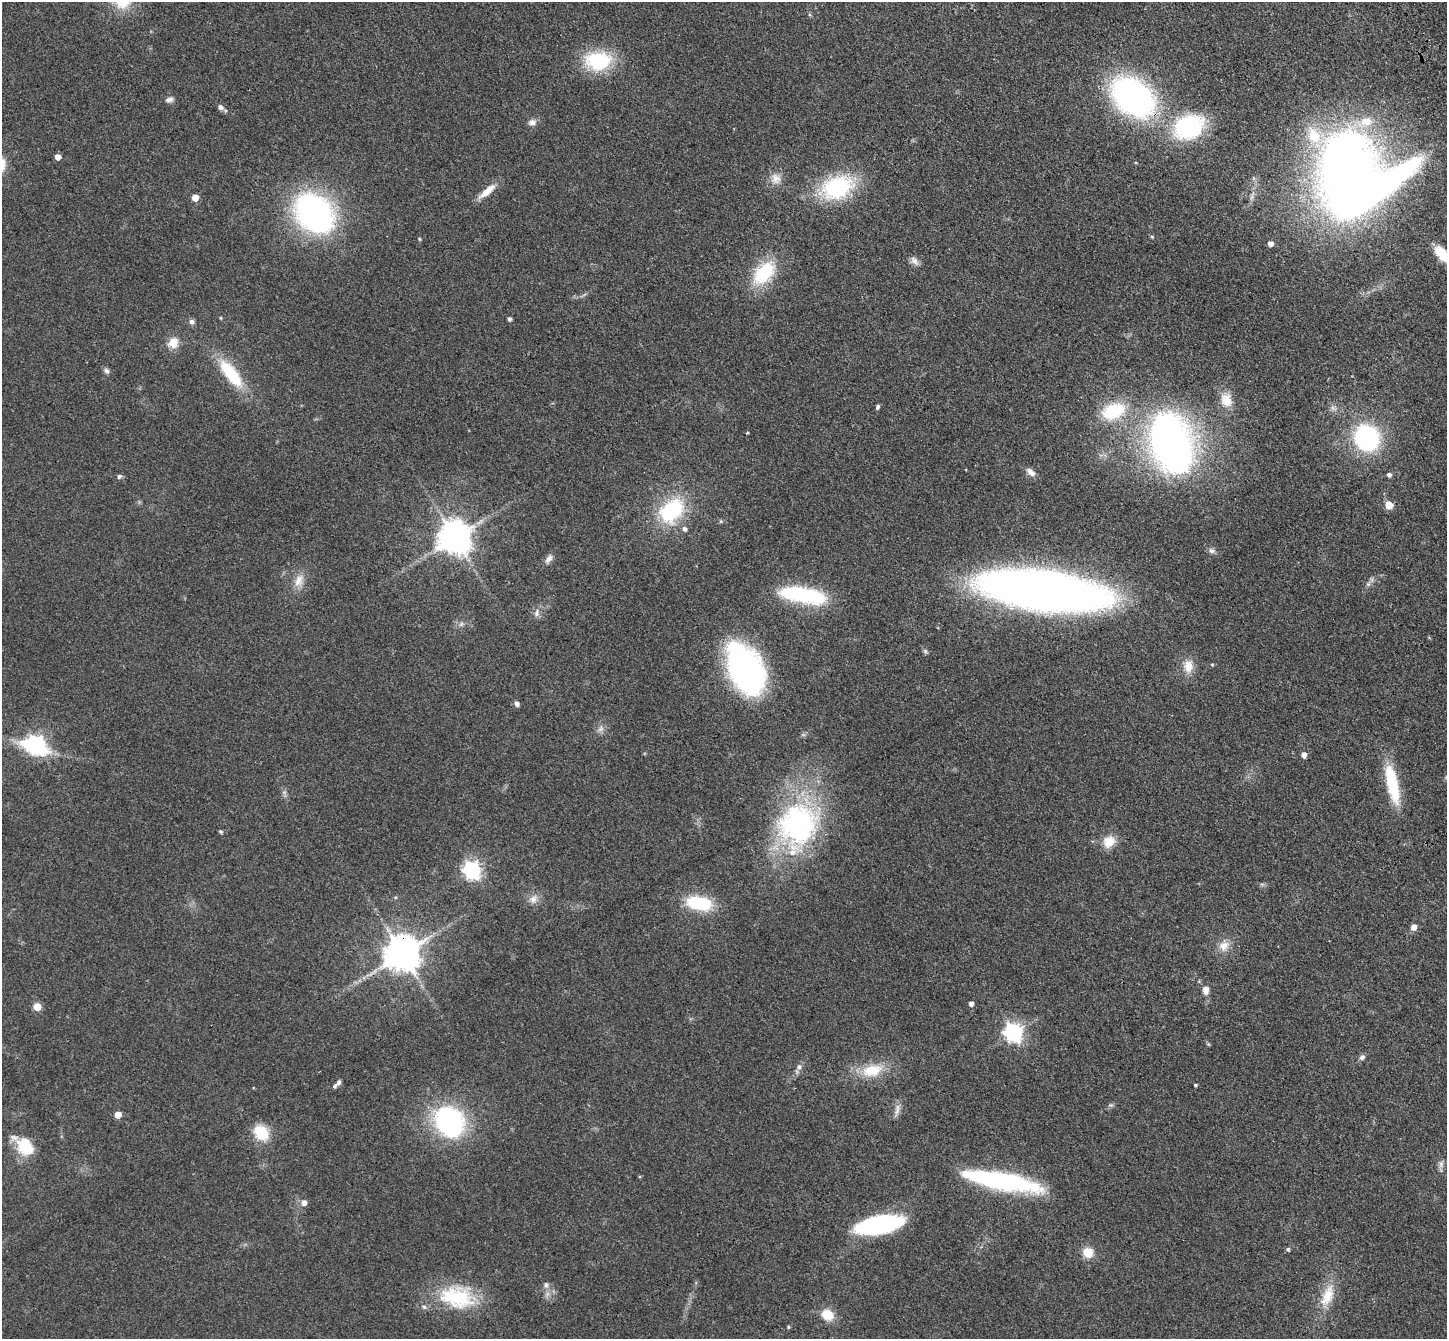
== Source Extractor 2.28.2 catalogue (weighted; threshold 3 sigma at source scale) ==
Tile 10 of 4 x 4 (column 2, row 3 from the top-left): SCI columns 1549-2993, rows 1558-2894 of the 5985 x 5924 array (HDU 1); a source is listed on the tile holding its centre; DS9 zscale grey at full resolution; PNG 1449 x 1341 px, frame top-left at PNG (2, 2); no overlay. Shown black and unused: <1% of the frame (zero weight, under 3 of 4 exposures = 6% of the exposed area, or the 3 px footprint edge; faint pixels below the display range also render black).
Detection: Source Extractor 2.28.2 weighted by HDU 2 'WHT'; one run over the whole footprint, this tile lists its part. Background 0.14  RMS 0.0076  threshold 0.0344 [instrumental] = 3 sigma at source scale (4.5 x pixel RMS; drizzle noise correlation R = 1.50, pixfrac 1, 0.05/0.05 arcsec/px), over >= 5 px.
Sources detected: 98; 3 inside a brighter object's white glare — not listed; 4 inside a brighter listed object's ellipse — not listed separately; the other 91 listed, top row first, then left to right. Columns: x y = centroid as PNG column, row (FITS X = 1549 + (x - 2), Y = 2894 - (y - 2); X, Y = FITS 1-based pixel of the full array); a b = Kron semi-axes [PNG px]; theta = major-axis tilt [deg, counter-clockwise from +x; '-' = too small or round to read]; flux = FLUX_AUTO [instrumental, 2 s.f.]
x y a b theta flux
598 61 26 18 -2 55
1133 97 34 24 -37 270
169 99 11 7 16 2.8
220 107 7 6 - 2.4
532 122 11 8 4 3.7
1189 127 34 24 24 77
1314 135 26 18 -61 26
58 157 5 4 - 6.4
1347 174 63 44 82 790
776 179 14 13 - 7.5
837 188 24 17 19 90
487 191 24 7 40 10
195 198 5 5 - 12
314 213 32 24 -46 250
1152 237 5 4 - 1
419 239 4 4 - 0.8
1270 244 5 5 - 5
1442 254 21 11 -50 18
914 261 13 8 -48 3.8
764 273 37 22 48 38
221 318 4 3 - 0.77
509 319 4 4 - 2
192 322 7 7 - 2.2
173 343 14 12 52 9.7
106 371 8 6 -57 2.2
231 374 38 13 -52 39
1226 400 19 14 -70 13
878 407 6 4 72 1.8
1113 411 28 18 22 38
1367 438 17 15 -60 140
1171 443 52 35 -74 360
1031 472 13 7 -42 4.4
1389 475 5 4 - 2.3
119 476 7 6 - 1.7
1389 505 5 5 - 18
671 510 33 23 43 56
721 521 5 4 - 1
454 537 10 9 - 1500
1212 551 10 6 -27 2.6
549 559 13 7 55 3.6
299 580 19 12 65 9.1
1368 584 6 5 - 1.7
1044 591 80 25 -7 970
803 595 48 15 -10 72
537 613 11 6 73 3.4
461 624 8 4 46 1.8
925 651 6 5 - 1.4
1212 664 5 3 - 0.84
1188 666 18 12 -84 10
745 669 48 28 -65 210
517 704 5 5 - 3.1
601 729 9 7 45 3.1
36 745 9 7 -20 330
1304 755 5 5 - 4.1
1392 784 45 12 -77 41
798 824 55 52 71 140
220 831 4 4 - 1.3
1109 842 16 14 43 12
472 870 7 6 - 290
533 899 12 10 71 5.4
699 903 28 14 -10 41
1413 927 7 6 - 4.2
1224 946 16 12 37 8.5
402 954 10 10 - 2000
1206 991 11 8 89 5.2
971 1004 4 4 - 3.3
37 1007 5 5 - 19
1013 1032 7 7 - 310
1208 1044 6 4 -71 0.87
1362 1057 8 6 46 2.3
799 1067 9 7 64 3
872 1070 30 16 12 23
338 1083 9 5 51 2
1195 1085 4 3 - 1
1111 1105 6 5 - 1.4
897 1109 19 5 79 4
118 1115 5 4 - 11
449 1122 35 26 -61 120
261 1133 17 13 -47 24
26 1142 25 15 -8 17
1441 1164 9 7 77 2.9
998 1180 74 16 -10 120
304 1203 6 6 - 4.7
879 1225 45 16 11 100
1288 1249 5 4 - 1.6
1088 1252 12 11 - 11
546 1285 9 6 -89 2.5
1328 1296 29 14 75 18
457 1297 46 28 -9 53
828 1315 16 13 -33 13
788 1327 4 4 - 0.92
Overlapping masked pixels (flux is a lower limit): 3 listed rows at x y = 1133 97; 1044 591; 402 954
Isophote crosses this tile's border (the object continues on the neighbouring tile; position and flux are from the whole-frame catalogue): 1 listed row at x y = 1442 254